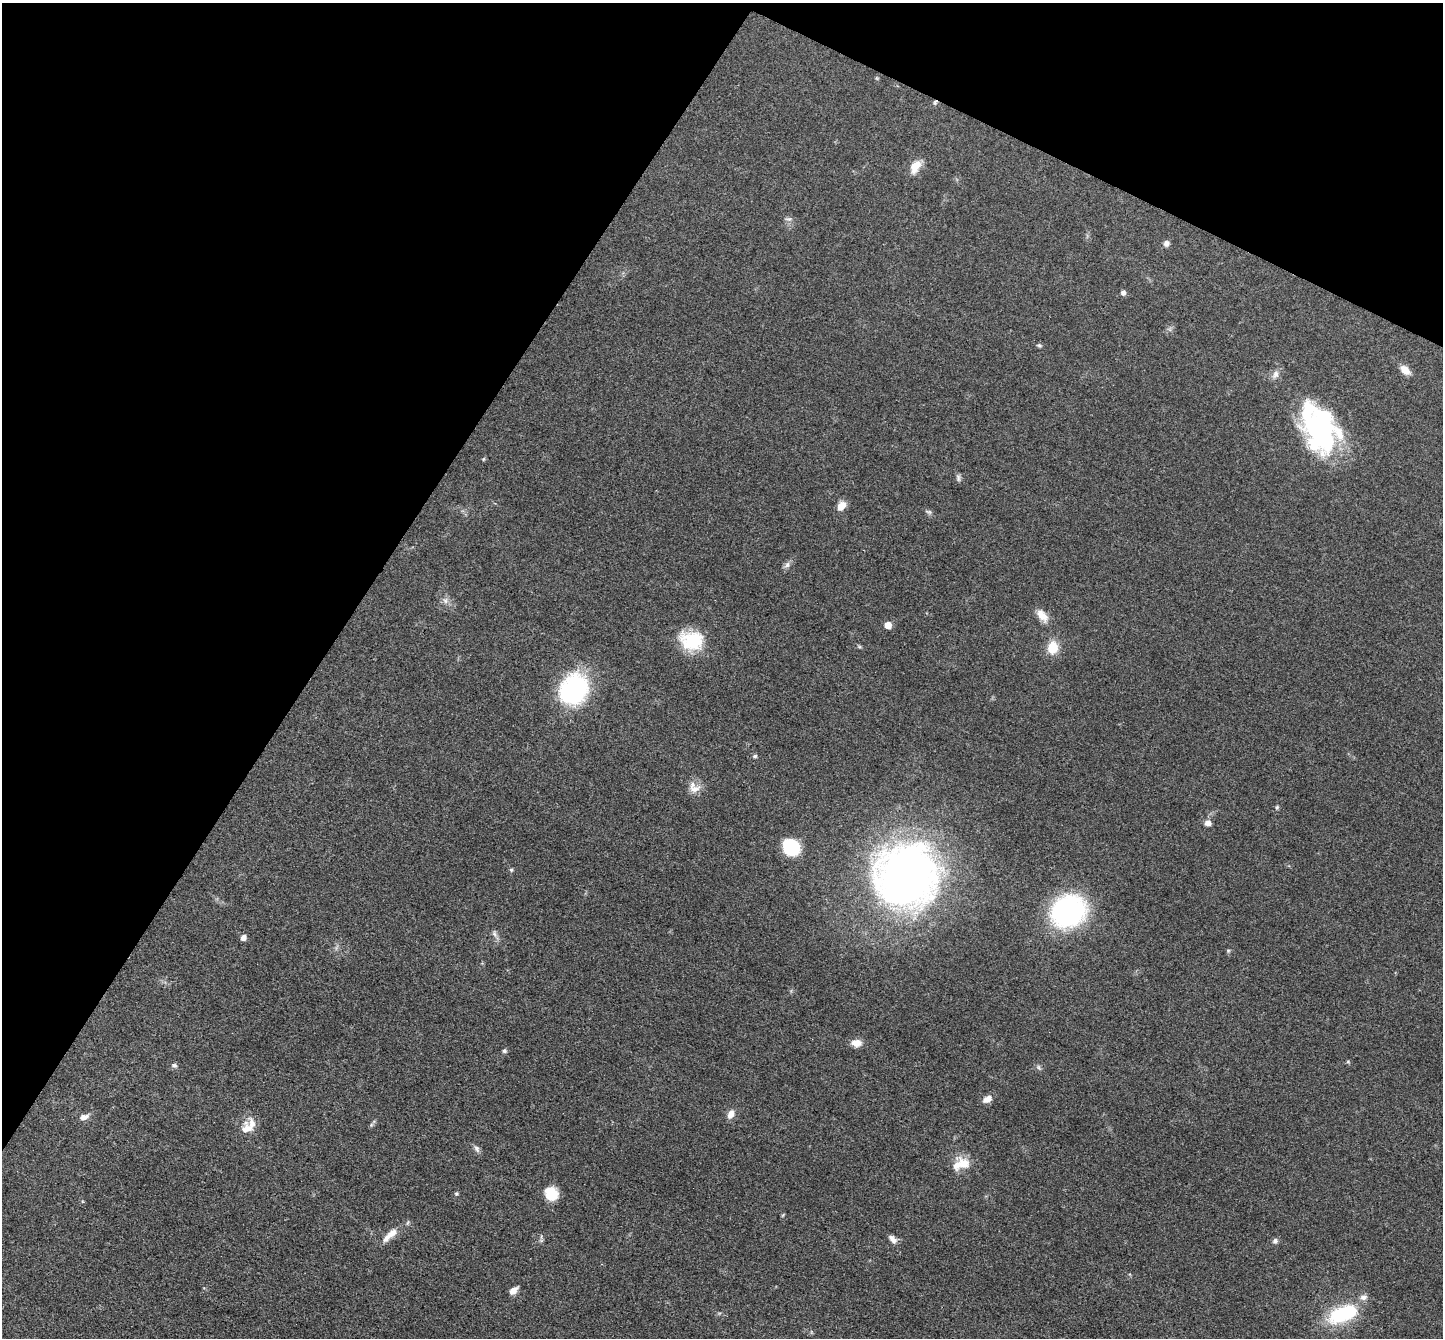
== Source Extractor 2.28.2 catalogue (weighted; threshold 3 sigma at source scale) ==
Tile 2 of 4 x 4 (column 2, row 1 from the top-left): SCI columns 1444-2884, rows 4156-5491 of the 5767 x 5775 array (HDU 1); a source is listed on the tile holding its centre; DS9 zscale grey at full resolution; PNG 1445 x 1340 px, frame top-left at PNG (2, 3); no overlay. Shown black and unused: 29% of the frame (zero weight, under 3 of 4 exposures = <1% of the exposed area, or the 3 px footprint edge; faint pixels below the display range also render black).
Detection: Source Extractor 2.28.2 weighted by HDU 2 'WHT'; one run over the whole footprint, this tile lists its part. Background 0.0996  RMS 0.006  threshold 0.027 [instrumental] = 3 sigma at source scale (4.5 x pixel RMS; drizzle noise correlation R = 1.50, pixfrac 1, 0.05/0.05 arcsec/px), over >= 5 px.
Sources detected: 57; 1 inside a brighter object's white glare — not listed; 3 inside a brighter listed object's ellipse — not listed separately; the other 53 listed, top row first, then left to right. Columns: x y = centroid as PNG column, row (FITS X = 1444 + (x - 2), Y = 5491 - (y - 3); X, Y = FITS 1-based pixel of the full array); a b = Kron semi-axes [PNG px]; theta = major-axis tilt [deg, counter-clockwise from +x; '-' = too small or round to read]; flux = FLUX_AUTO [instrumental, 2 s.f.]
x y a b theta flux
877 78 5 4 - 0.7
935 102 7 5 73 1.2
915 166 17 10 59 8.3
789 219 11 6 -5 1.8
1166 243 7 7 - 2.4
1123 292 5 5 - 2.6
1039 345 6 5 - 1.1
1405 370 11 7 -41 7.2
1275 374 12 8 59 3.4
1320 430 48 35 -78 100
483 459 5 5 - 0.74
958 478 10 6 89 1.6
841 506 12 8 49 5.7
928 512 10 5 -17 1.4
787 565 10 7 56 2.2
445 600 9 7 -74 2.5
1042 616 18 9 -50 6.8
888 625 5 5 - 9.2
691 640 29 23 -15 27
859 647 6 5 - 0.88
1053 647 13 10 82 13
574 689 35 29 61 68
755 756 5 5 - 1.2
694 789 17 9 7 5.3
1277 807 6 5 - 0.85
1208 823 7 7 - 3.4
791 847 14 12 -46 40
511 870 6 5 - 0.9
906 875 64 62 46 350
1068 911 21 19 25 170
494 934 12 6 -64 2.3
243 937 5 5 - 3.5
1228 951 5 5 - 0.82
856 1043 12 8 -1 5.5
504 1051 5 5 - 1.2
1348 1062 5 5 - 0.78
174 1065 7 6 - 1.5
1039 1067 9 5 -53 1.4
987 1099 10 7 28 4.6
731 1114 10 7 67 4.8
84 1117 12 6 15 3.8
371 1125 6 4 72 0.95
248 1126 24 14 50 9.5
477 1149 11 6 -59 2.1
964 1163 21 15 -47 9.4
551 1193 15 14 - 12
456 1194 6 4 -20 0.82
783 1215 7 3 53 0.62
392 1233 15 9 36 5.7
892 1239 12 7 -46 3.2
1275 1241 7 6 - 1.8
513 1290 8 5 38 5.8
1343 1314 36 18 23 41
Overlapping masked pixels (flux is a lower limit): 1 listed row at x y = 935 102